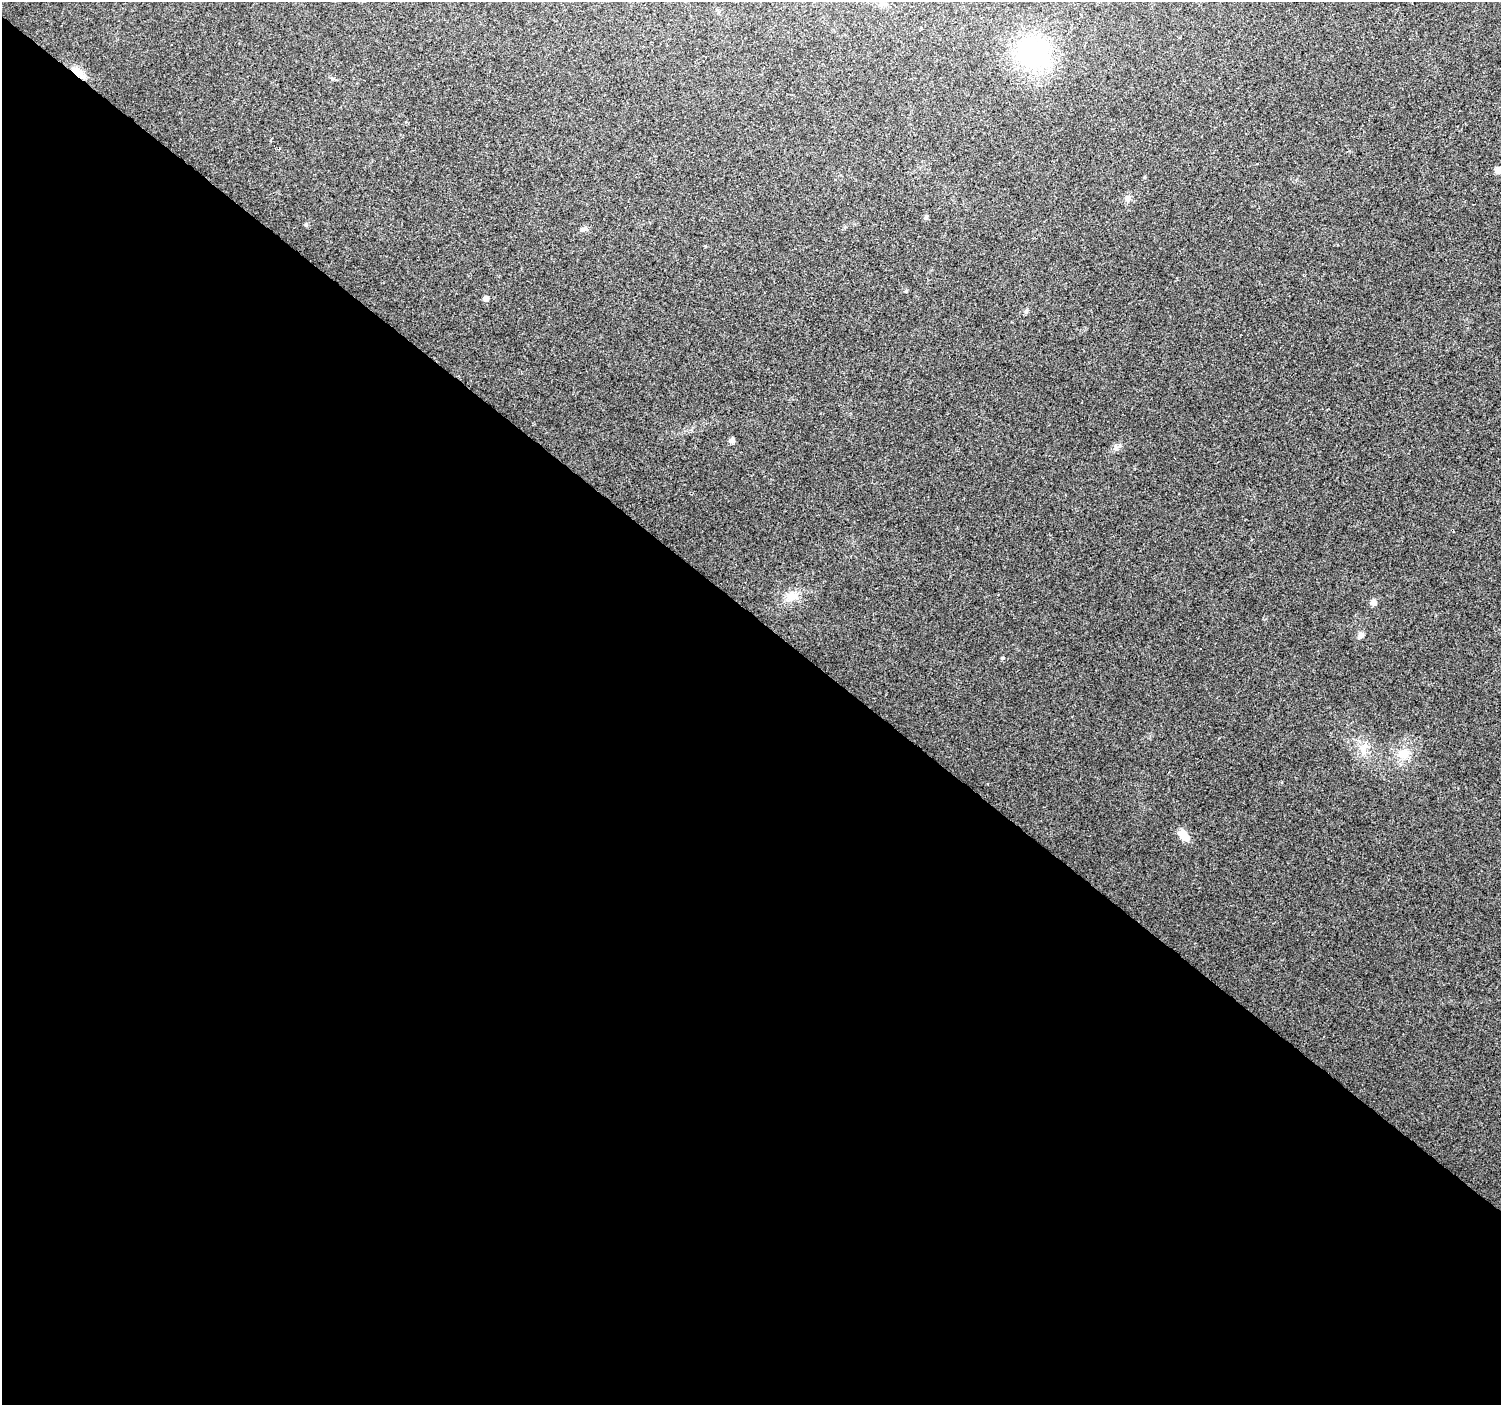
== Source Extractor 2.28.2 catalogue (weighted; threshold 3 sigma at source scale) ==
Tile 14 of 4 x 4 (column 2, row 4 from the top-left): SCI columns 1508-3006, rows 177-1579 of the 6010 x 6031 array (HDU 1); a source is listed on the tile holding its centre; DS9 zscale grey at full resolution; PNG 1503 x 1407 px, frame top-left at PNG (2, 2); no overlay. Shown black and unused: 56% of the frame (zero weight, under 3 of 4 exposures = <1% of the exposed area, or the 3 px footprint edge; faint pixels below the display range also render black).
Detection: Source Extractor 2.28.2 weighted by HDU 2 'WHT'; one run over the whole footprint, this tile lists its part. Background 0.0216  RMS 0.0035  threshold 0.0159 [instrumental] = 3 sigma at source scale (4.5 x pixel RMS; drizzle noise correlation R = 1.50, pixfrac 1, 0.0396/0.0396 arcsec/px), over >= 5 px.
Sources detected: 17; all 17 listed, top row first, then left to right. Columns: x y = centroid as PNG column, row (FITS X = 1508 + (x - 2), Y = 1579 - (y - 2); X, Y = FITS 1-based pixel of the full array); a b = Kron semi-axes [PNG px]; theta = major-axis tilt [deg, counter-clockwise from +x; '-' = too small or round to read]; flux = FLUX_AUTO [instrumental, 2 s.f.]
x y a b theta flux
1033 53 26 23 -10 54
75 70 22 7 -41 3.7
1499 170 6 6 - 3.4
1128 199 12 5 77 1.2
926 217 6 5 - 0.72
306 225 5 5 - 0.53
584 229 10 5 7 1
906 290 5 4 - 0.4
486 298 5 5 - 1.7
1026 311 7 4 46 0.61
732 440 5 5 - 1.8
792 596 16 12 17 4.6
1373 603 6 6 - 1.9
1360 635 8 6 51 1.5
1364 749 19 8 71 3.6
1404 754 16 13 9 5.7
1184 836 15 9 -46 4.1
Overlapping masked pixels (flux is a lower limit): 1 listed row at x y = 75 70
Isophote crosses this tile's border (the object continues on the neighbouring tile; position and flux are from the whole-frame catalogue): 1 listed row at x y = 1499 170
Unlisted compact peaks at least as high as the median listed source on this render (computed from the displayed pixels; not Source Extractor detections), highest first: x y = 1002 658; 1116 448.